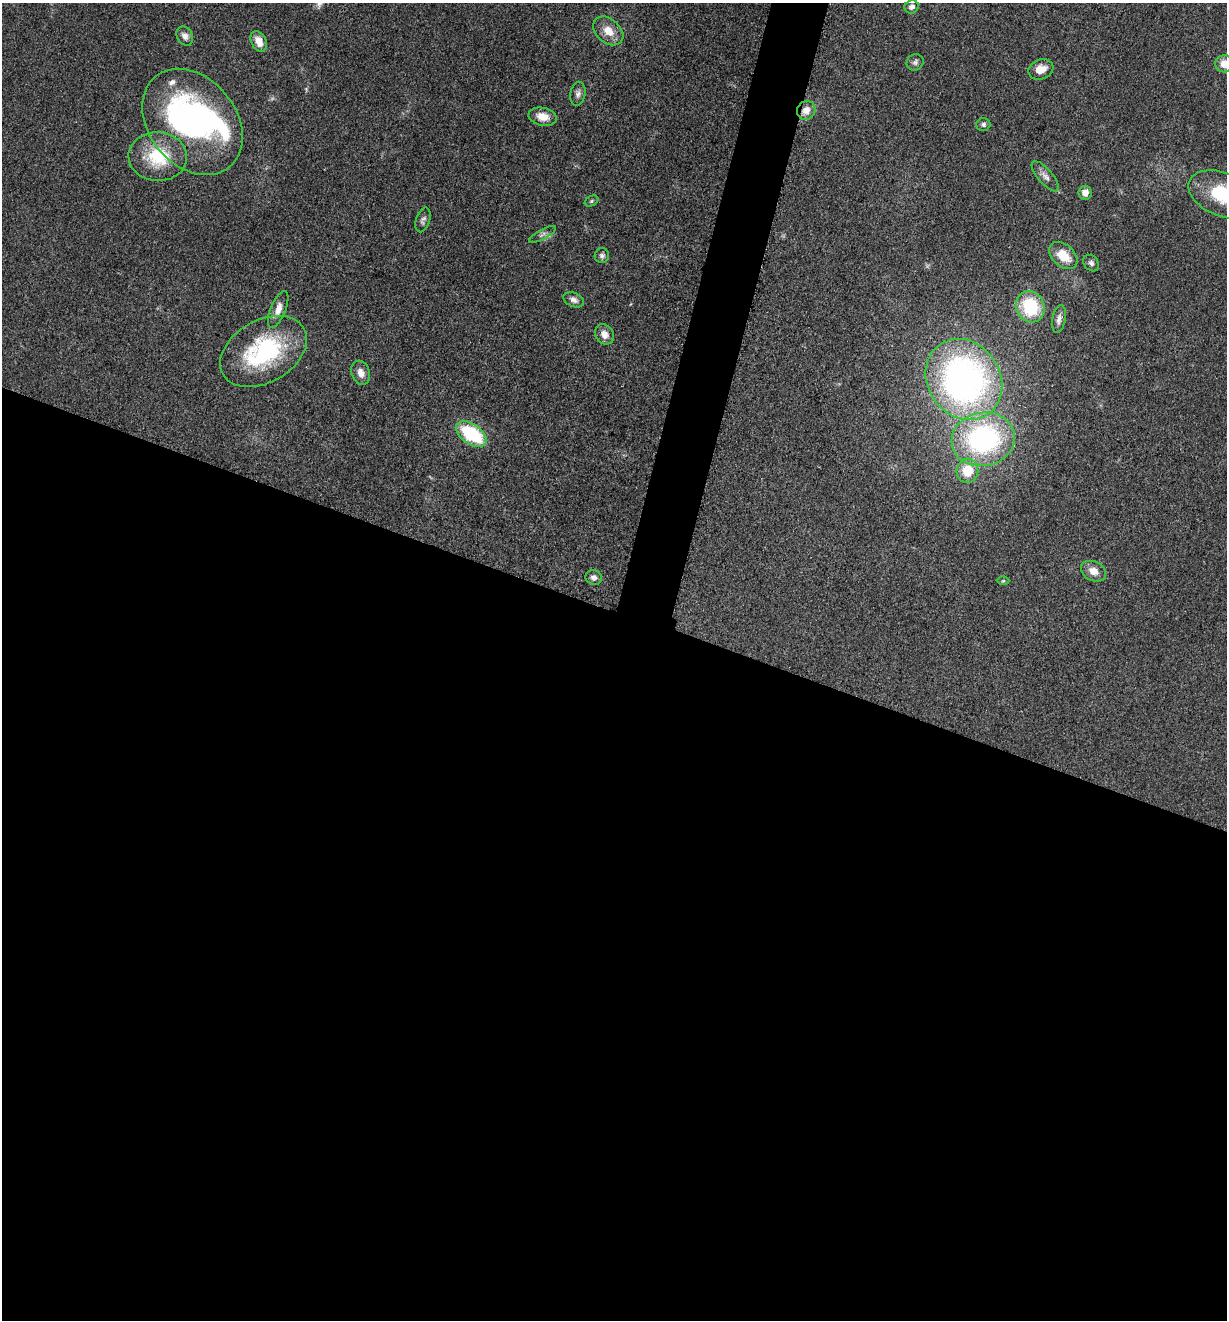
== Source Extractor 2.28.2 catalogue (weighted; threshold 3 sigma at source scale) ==
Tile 14 of 4 x 4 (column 2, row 4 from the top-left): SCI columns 1490-2714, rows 12-1329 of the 5306 x 5294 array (HDU 1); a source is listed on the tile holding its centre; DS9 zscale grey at full resolution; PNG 1229 x 1322 px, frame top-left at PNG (2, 3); each listed source drawn as its Kron ellipse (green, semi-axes under 4 px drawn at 4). Shown black and unused: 56% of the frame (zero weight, under 3 of 5 exposures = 1% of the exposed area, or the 3 px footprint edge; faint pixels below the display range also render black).
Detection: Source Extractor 2.28.2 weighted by HDU 2 'WHT'; one run over the whole footprint, this tile lists its part. Background 0.0505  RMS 0.0057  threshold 0.0256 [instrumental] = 3 sigma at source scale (4.5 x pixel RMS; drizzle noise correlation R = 1.50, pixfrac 1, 0.05/0.05 arcsec/px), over >= 5 px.
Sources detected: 41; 1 too faint to see at this stretch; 3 inside a brighter object's white glare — neither listed nor drawn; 1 inside a brighter listed object's ellipse — not listed separately; the other 36 listed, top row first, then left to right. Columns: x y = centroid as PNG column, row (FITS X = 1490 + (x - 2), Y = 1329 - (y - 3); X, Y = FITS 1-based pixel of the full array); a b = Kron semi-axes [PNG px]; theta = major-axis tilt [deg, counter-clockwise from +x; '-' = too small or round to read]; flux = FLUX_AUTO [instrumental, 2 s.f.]
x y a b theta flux
912 7 7 6 - 2.3
608 31 17 12 -42 8.9
185 36 10 7 -58 3
259 41 11 7 -65 6.4
915 62 8 8 - 2
1224 64 9 8 - 6.4
1041 69 13 9 20 7.4
578 94 12 7 80 2.5
806 110 10 8 52 5.8
543 117 14 9 -11 7.9
192 122 58 43 -51 170
983 124 7 6 - 1.6
158 157 29 24 -3 31
1045 176 19 7 -49 3.6
1085 193 7 6 - 4.4
1223 195 36 21 -22 37
591 201 7 5 28 0.97
423 220 13 7 73 2.1
543 234 15 5 29 2.2
1063 255 16 10 -42 12
602 256 7 7 - 1.8
1091 263 9 7 -52 2
574 300 11 7 -25 2.9
1030 307 16 14 -67 34
278 309 19 7 67 5.7
1059 319 14 6 80 3.1
604 334 11 9 -58 4.9
264 351 47 31 30 68
361 373 12 9 -71 4.8
964 379 42 36 -56 240
471 434 17 10 -34 42
983 439 32 26 10 110
967 471 12 11 - 15
1093 571 13 9 -27 5.7
594 577 8 7 - 2.9
1003 581 6 4 1 0.73
Overlapping masked pixels (flux is a lower limit): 1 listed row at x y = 806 110
Isophote crosses this tile's border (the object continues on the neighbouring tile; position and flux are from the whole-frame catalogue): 2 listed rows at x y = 1224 64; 1223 195